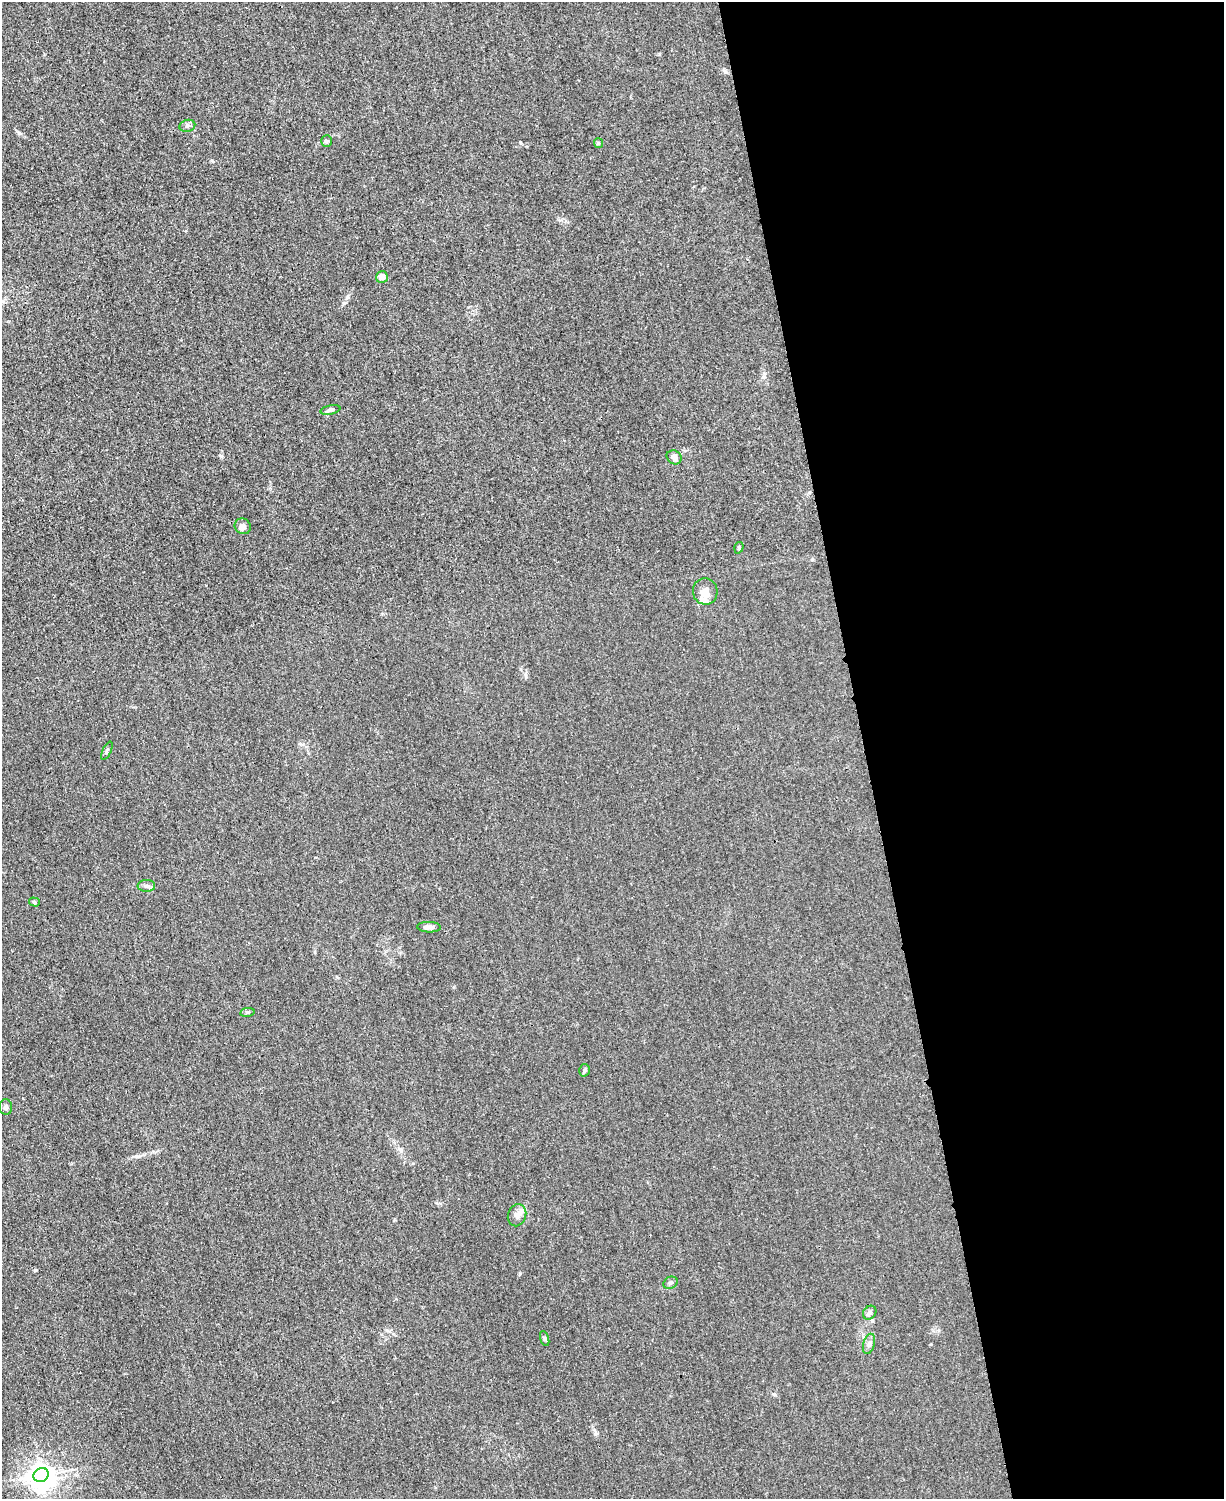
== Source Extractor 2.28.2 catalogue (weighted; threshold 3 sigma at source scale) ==
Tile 8 of 4 x 3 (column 4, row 2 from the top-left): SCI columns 3677-4898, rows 1760-3256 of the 4923 x 4898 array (HDU 1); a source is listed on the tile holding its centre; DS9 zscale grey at full resolution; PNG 1226 x 1501 px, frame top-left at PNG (2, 2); each listed source drawn as its Kron ellipse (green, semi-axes under 4 px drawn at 4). Shown black and unused: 29% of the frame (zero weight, under 3 of 4 exposures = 2% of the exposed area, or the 3 px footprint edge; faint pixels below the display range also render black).
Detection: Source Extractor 2.28.2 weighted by HDU 2 'WHT'; one run over the whole footprint, this tile lists its part. Background 0.0151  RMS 0.0046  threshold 0.0205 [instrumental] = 3 sigma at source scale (4.5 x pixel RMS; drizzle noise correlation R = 1.50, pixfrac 1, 0.05/0.05 arcsec/px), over >= 5 px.
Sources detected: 24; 1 inside a brighter object's white glare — neither listed nor drawn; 1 inside a brighter listed object's ellipse — not listed separately; the other 22 listed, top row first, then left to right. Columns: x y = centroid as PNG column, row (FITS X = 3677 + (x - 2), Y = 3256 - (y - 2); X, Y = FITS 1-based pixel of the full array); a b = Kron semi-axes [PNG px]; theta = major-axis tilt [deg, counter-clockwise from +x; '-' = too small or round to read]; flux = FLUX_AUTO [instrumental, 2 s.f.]
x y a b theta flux
187 126 8 6 16 1.2
327 141 6 5 - 0.76
598 143 5 4 - 0.52
382 277 6 6 - 3
330 410 10 4 12 1
674 457 8 6 -35 1.9
243 526 8 7 - 1.8
739 548 6 4 72 0.62
705 591 13 12 - 4.3
107 751 10 3 65 0.73
146 886 9 6 0 1.5
34 902 5 4 - 0.71
429 927 12 5 -2 1.8
247 1012 7 3 8 0.64
584 1070 6 5 - 0.79
6 1107 8 6 -89 1.3
517 1215 11 9 69 2.8
670 1283 7 5 30 1.1
870 1313 7 6 - 1.2
545 1339 8 3 -71 0.71
869 1344 10 6 75 1.5
41 1475 8 6 34 300
Unlisted compact peaks at least as high as the median listed source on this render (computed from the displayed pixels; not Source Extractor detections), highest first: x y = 35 1270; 595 1434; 221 456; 19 133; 520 1273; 520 142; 659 54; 774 1394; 212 160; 344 303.